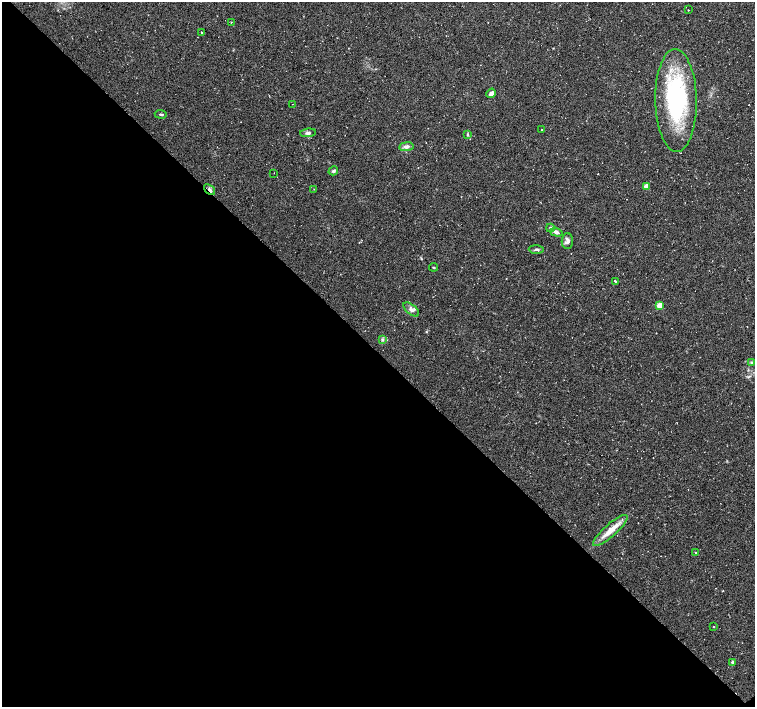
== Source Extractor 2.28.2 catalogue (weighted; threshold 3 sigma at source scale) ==
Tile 14 of 4 x 4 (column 2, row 4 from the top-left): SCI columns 1550-3055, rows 196-1605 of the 6070 x 6056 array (HDU 1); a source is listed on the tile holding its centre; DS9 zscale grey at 2 x 2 block average (1 PNG px = mean of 2 x 2 image px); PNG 757 x 709 px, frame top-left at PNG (2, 2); each listed source drawn as its Kron ellipse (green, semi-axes under 4 px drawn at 4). Shown black and unused: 50% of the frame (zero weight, under 2 of 3 exposures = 2% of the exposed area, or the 3 px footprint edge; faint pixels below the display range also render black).
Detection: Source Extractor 2.28.2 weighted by HDU 2 'WHT'; one run over the whole footprint, this tile lists its part. Background 0.11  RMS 0.0079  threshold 0.0356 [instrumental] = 3 sigma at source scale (4.5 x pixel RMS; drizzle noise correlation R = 1.50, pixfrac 1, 0.0396/0.0396 arcsec/px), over >= 5 px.
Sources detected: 33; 2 cosmic-ray / hot-pixel residue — neither listed nor drawn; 1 inside a brighter listed object's ellipse — not listed separately; the other 30 listed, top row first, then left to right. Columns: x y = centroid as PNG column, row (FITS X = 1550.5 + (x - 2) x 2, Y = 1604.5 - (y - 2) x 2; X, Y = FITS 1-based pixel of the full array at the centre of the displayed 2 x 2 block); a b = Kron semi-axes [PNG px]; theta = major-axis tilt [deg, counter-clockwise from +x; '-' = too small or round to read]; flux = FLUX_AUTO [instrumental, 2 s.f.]
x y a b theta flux
688 10 2 2 - 1.2
231 22 2 2 - 0.77
202 32 2 2 - 7.1
491 93 5 3 - 8.1
676 100 51 21 -89 220
293 104 2 2 - 1.1
161 114 6 2 -4 2.5
542 130 2 2 - 1.1
308 133 8 3 5 4.4
468 134 3 3 - 1.7
406 147 7 4 6 6
333 171 5 4 - 3.6
274 173 2 2 - 1.2
646 186 3 3 - 16
210 189 6 3 -41 4.2
314 189 2 2 - 0.94
550 228 4 3 - 2.3
556 232 6 3 -17 7.5
567 241 8 5 89 6.9
536 249 7 3 -2 3.4
434 267 4 2 - 1.5
615 281 2 2 - 7.1
659 305 3 3 - 23
411 309 9 5 -39 6.9
382 339 4 3 - 2.2
752 362 4 3 - 2.5
610 530 22 6 42 24
695 552 2 2 - 1.6
713 627 2 2 - 1.7
732 662 4 3 - 2.4
Overlapping masked pixels (flux is a lower limit): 1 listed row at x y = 210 189
Diffuse or blended objects may show on this block-average render without a row.